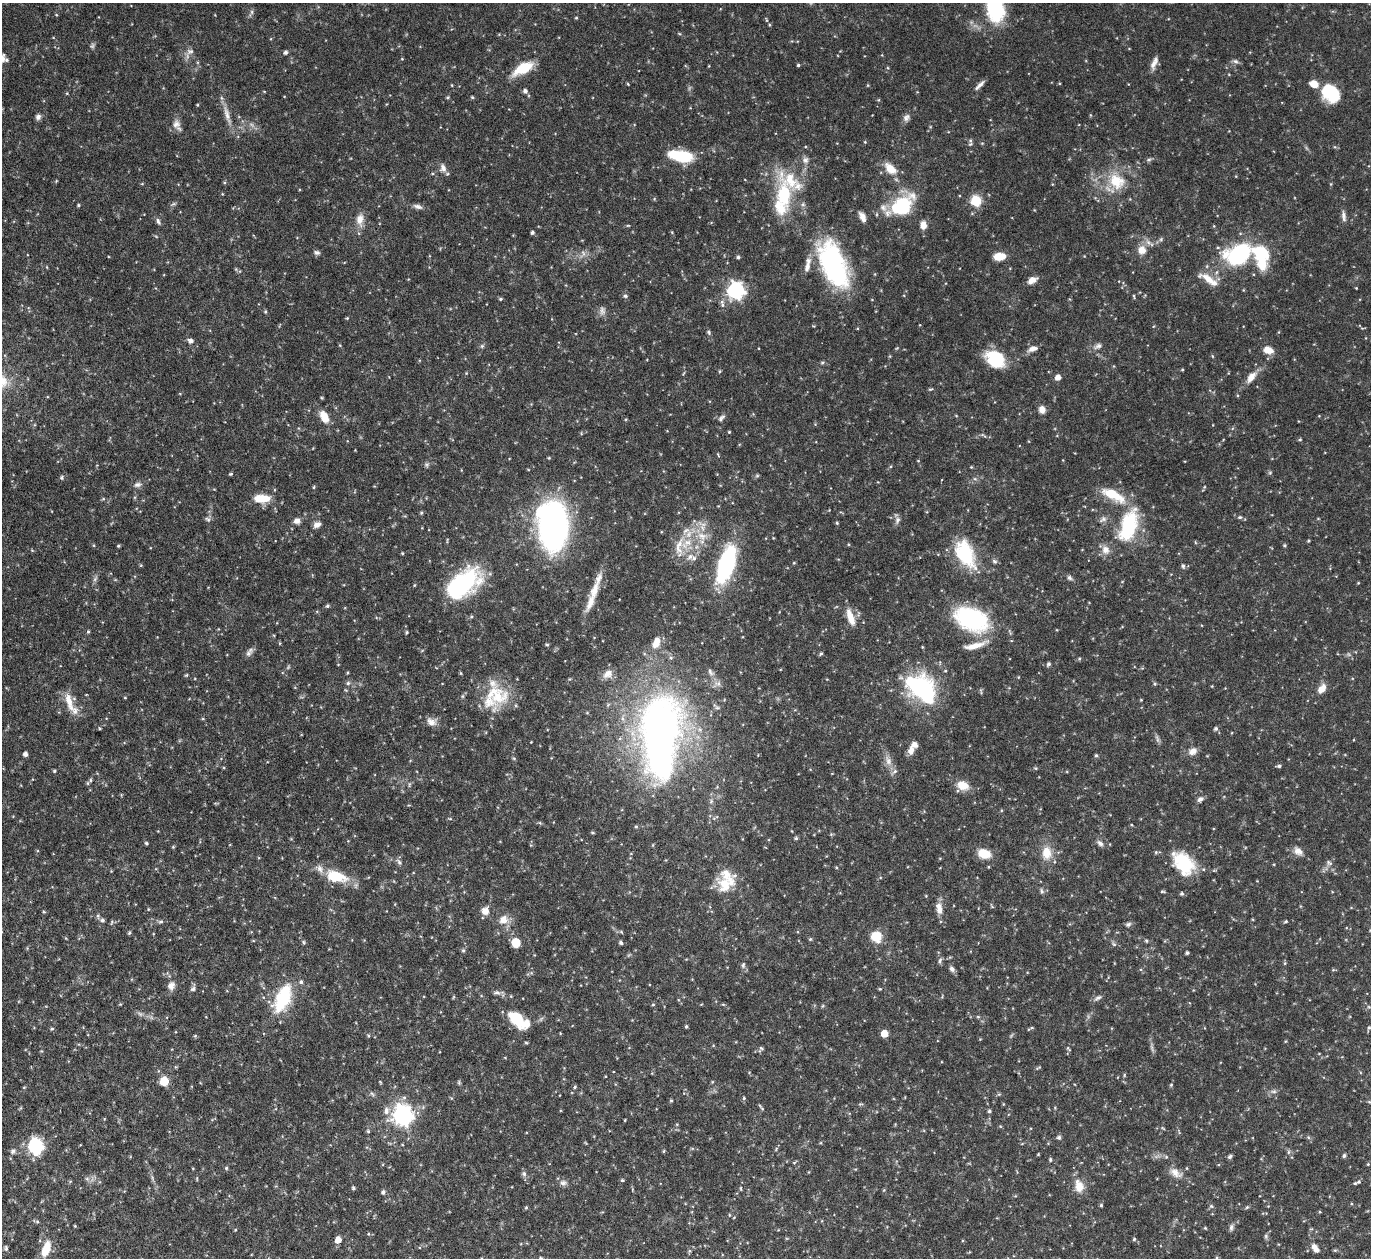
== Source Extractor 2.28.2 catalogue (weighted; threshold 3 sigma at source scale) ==
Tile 7 of 4 x 4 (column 3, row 2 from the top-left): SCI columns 2792-4160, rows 2817-4072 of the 5533 x 5491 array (HDU 1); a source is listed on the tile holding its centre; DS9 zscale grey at full resolution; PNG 1373 x 1260 px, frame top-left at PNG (2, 3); no overlay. Nothing masked; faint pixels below the display range render black.
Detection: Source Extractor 2.28.2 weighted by HDU 2 'WHT'; one run over the whole footprint, this tile lists its part. Background 0.099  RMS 0.0037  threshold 0.0152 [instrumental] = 3 sigma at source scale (4.09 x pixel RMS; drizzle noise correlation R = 1.36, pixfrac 0.8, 0.05/0.05 arcsec/px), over >= 5 px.
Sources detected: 332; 7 too faint to see at this stretch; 5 inside a brighter object's white glare — not listed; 22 inside a brighter listed object's ellipse — not listed separately; the other 298 listed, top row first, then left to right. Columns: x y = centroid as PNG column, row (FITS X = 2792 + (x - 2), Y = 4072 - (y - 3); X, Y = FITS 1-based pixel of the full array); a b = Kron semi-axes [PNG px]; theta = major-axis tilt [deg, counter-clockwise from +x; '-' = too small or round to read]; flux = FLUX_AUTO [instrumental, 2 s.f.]
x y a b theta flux
994 8 33 19 -72 22
252 12 7 4 90 0.65
576 18 4 3 - 0.35
190 51 11 7 18 1.6
285 52 5 4 - 0.77
402 59 4 3 - 0.24
1235 61 8 6 -16 0.9
1154 63 17 6 67 2
798 65 4 4 - 0.44
523 68 24 11 29 9.2
628 84 5 3 - 0.28
1314 84 8 6 -21 4.6
452 85 4 3 - 0.27
979 85 15 5 45 1.4
525 91 5 5 - 1.1
67 93 5 3 - 0.29
1332 93 16 15 - 15
447 97 5 3 - 0.39
472 97 5 4 - 0.38
227 115 29 7 -76 3.4
38 117 7 6 - 1.1
906 118 11 8 47 1.4
176 124 13 11 -89 2.2
970 140 7 6 - 0.75
865 142 4 3 - 0.28
681 156 24 11 -10 15
805 160 9 8 - 1.4
1149 160 7 4 2 0.6
443 168 12 8 -75 1.8
890 168 18 10 -44 4.7
1116 181 24 19 -43 11
784 195 41 19 -85 19
976 201 6 6 - 26
173 204 7 4 36 0.59
78 205 4 3 - 0.44
902 205 27 20 49 18
418 206 13 6 -16 1.3
1344 216 13 6 -81 1.4
862 217 11 6 -66 2.1
360 220 17 10 89 3.1
158 221 10 5 -65 0.85
628 225 5 3 - 0.3
923 225 8 6 -89 2.9
532 232 4 4 - 0.73
1161 239 6 4 72 0.52
1142 250 9 9 - 3.5
1261 252 26 19 -15 11
317 253 7 6 - 0.88
1239 254 22 14 22 40
999 256 11 7 4 5.3
738 257 4 4 - 0.59
833 264 55 26 -67 47
1208 279 25 9 -30 4.2
1032 280 11 6 29 2.4
1356 288 3 2 - 0.23
736 290 7 7 - 110
625 296 6 5 - 0.55
1134 296 7 3 -77 0.33
500 299 5 4 - 0.45
722 305 8 6 -79 0.97
602 311 12 7 -84 1.3
265 312 5 4 - 0.45
347 318 5 3 - 0.31
709 332 6 5 - 0.54
191 341 6 5 - 1.3
482 346 6 5 - 0.58
1098 346 12 6 26 1.4
1032 349 12 7 17 2
1268 350 10 7 -18 3.8
1212 356 5 3 - 0.32
996 359 20 15 -34 15
1182 370 4 3 - 0.32
719 371 5 3 - 0.32
1058 377 5 5 - 2.3
1251 377 18 9 51 3.1
930 389 7 3 8 0.38
322 398 5 3 - 0.33
1042 409 8 7 - 2.2
324 417 15 8 -63 4.6
721 418 10 6 39 0.99
729 432 4 3 - 0.3
983 435 10 2 -31 0.48
1300 439 5 4 - 0.41
718 455 6 3 -55 0.36
549 458 4 3 - 0.35
427 465 6 5 - 0.64
1270 472 6 4 20 0.43
231 474 5 4 - 0.4
757 476 6 4 1 0.48
62 478 6 4 -90 0.49
975 479 6 4 -17 0.46
138 485 11 7 8 1.3
314 487 5 3 - 0.34
1204 487 5 3 - 0.34
1113 495 33 12 -27 9.9
262 498 17 8 0 7.2
421 513 5 4 - 0.4
1240 517 7 5 0 0.64
208 519 8 5 -36 0.7
1103 519 11 7 32 1.3
897 520 10 7 64 1.2
297 521 7 6 - 1.7
837 523 4 4 - 0.39
317 525 10 7 22 1.6
1128 525 42 19 71 23
553 526 36 21 -87 140
702 536 16 11 -25 4.5
1308 541 4 3 - 0.34
1195 542 5 3 - 0.29
849 544 4 3 - 0.27
1284 545 4 4 - 0.47
118 546 4 3 - 0.39
679 546 31 11 84 5.8
1105 550 12 11 - 2.6
402 553 3 3 - 0.33
965 553 37 20 -63 18
690 557 10 8 34 2
994 561 7 6 - 0.71
794 563 5 3 - 0.29
726 564 24 10 72 60
1183 566 6 5 - 0.67
1069 578 8 5 -50 0.82
95 579 7 4 71 0.72
1358 583 4 3 - 0.25
463 584 39 22 38 37
414 585 5 3 - 0.31
594 591 27 10 71 4.9
327 606 5 5 - 0.48
850 617 21 8 -71 4.2
971 619 23 15 -24 53
88 631 4 3 - 0.44
406 632 4 3 - 0.4
656 642 16 9 68 3.8
280 643 5 3 - 0.31
547 645 6 4 0 0.35
975 646 29 7 15 4.4
249 652 13 7 55 1.3
821 654 5 4 - 0.51
1079 659 5 4 - 0.4
1048 664 6 5 - 0.66
945 671 4 4 - 0.37
710 672 11 6 -54 1.3
461 673 5 3 - 0.32
608 674 15 10 33 2.8
186 675 5 4 - 0.39
348 683 5 5 - 0.68
718 684 9 8 - 1.5
1155 684 5 4 - 0.45
919 686 36 24 -24 34
1322 688 12 8 53 2.8
463 696 6 4 71 0.48
498 697 34 23 22 13
125 698 4 3 - 0.25
1141 700 4 3 - 0.26
69 701 28 8 -73 4.8
717 708 7 4 -1 0.59
431 722 14 10 -22 2.3
1216 729 5 5 - 0.7
661 741 76 37 82 160
531 742 2 2 - 0.2
911 751 12 8 80 2.2
1193 751 11 8 22 2.3
25 754 4 4 - 1.3
1096 755 5 4 - 0.5
514 759 6 3 -20 0.37
888 761 14 9 -73 2.5
1279 766 5 4 - 0.6
54 771 4 4 - 0.35
90 780 6 4 90 0.43
409 784 8 3 85 0.46
963 785 15 10 -18 4.4
1200 799 8 6 37 1.1
711 801 6 5 - 0.69
540 823 5 4 - 0.41
636 826 5 3 - 0.4
592 832 5 4 - 0.41
796 838 4 4 - 0.52
146 843 4 4 - 0.47
1100 843 10 6 -46 1.2
1298 851 12 9 -37 2.2
1156 852 5 5 - 0.47
984 853 10 8 -18 7.8
1047 853 17 12 -89 5.3
399 862 11 6 -54 0.98
1183 863 31 20 -52 15
1329 863 9 6 -36 1
336 876 27 14 -14 11
725 885 23 19 -79 7.8
1042 891 7 5 -62 0.68
1162 891 6 3 -5 0.41
1182 894 5 4 - 0.62
926 896 3 3 - 0.25
992 906 7 3 -46 0.35
939 908 15 8 -82 2.9
148 909 5 3 - 0.29
485 911 8 8 - 2.9
44 912 5 3 - 0.33
102 920 6 5 - 0.84
504 920 11 10 - 3.5
161 921 7 4 5 0.68
1286 921 4 4 - 0.43
1128 924 6 5 - 0.9
129 933 5 3 - 0.47
876 936 13 12 - 5.4
810 939 5 4 - 0.41
1146 941 5 4 - 0.4
304 942 7 4 -71 0.46
516 943 7 6 - 7.7
621 943 5 4 - 0.69
1114 944 7 5 -31 0.59
463 951 6 4 -89 0.57
1187 953 3 3 - 0.61
940 961 8 5 81 0.8
1285 963 5 3 - 0.34
743 965 8 5 80 0.74
952 969 8 6 -56 1.2
1333 970 5 3 - 0.35
171 986 12 9 65 2.1
193 989 7 5 20 0.83
880 989 4 4 - 0.32
497 992 10 5 -5 1
283 998 31 15 65 19
1098 998 12 5 33 1
120 1004 4 4 - 0.3
653 1004 5 3 - 0.32
723 1004 6 3 -19 0.33
978 1017 5 3 - 0.38
516 1018 23 14 -53 8.9
686 1026 5 4 - 0.43
1032 1028 7 4 8 0.47
1369 1028 5 4 - 0.47
52 1029 5 5 - 0.48
884 1033 5 5 - 6.2
526 1042 5 3 - 0.37
761 1049 8 6 58 0.67
1068 1049 8 3 -50 0.38
1124 1075 5 3 - 0.35
164 1081 6 5 - 15
459 1082 6 4 73 0.44
712 1082 5 3 - 0.28
1171 1085 5 4 - 0.38
24 1087 5 3 - 0.28
575 1087 5 4 - 0.43
1274 1091 8 4 -8 0.76
999 1094 6 4 17 0.4
744 1098 5 4 - 0.43
671 1100 4 3 - 0.42
1369 1102 5 4 - 0.33
762 1109 6 4 -54 0.43
386 1111 11 7 89 2
989 1111 5 4 - 0.6
403 1115 8 8 - 190
625 1120 4 3 - 0.24
1163 1128 7 2 -44 0.32
368 1131 5 4 - 0.46
1059 1137 5 5 - 0.79
1308 1137 6 4 -46 0.52
35 1146 7 6 - 72
13 1151 8 6 30 0.94
664 1151 4 4 - 0.36
1288 1152 6 4 88 0.59
1038 1154 3 3 - 0.28
1344 1155 6 4 86 0.57
1230 1156 7 4 33 0.7
1050 1160 5 4 - 0.49
1368 1164 4 3 - 0.28
193 1168 4 3 - 0.23
226 1168 4 4 - 0.47
1176 1173 18 10 -32 3.1
524 1174 7 6 - 0.99
87 1179 6 5 - 0.7
622 1180 5 4 - 0.38
1359 1182 7 6 - 0.73
563 1183 9 7 -12 1.3
1079 1186 16 11 -77 4.4
353 1188 4 4 - 0.63
741 1188 6 3 -82 0.31
383 1192 6 5 - 0.79
1101 1205 4 4 - 0.47
1211 1206 6 6 - 0.58
526 1207 4 4 - 0.39
1247 1207 5 4 - 0.44
1320 1212 4 3 - 0.31
729 1215 5 3 - 0.29
734 1217 4 3 - 0.22
37 1222 5 5 - 0.51
75 1226 4 3 - 0.3
1231 1227 10 5 84 0.88
1205 1228 4 3 - 0.35
235 1230 4 3 - 0.28
368 1234 5 4 - 0.4
1266 1236 6 5 - 0.59
1134 1239 4 4 - 0.45
338 1240 5 5 - 3.6
6 1248 7 5 -86 0.77
1315 1248 12 7 -57 2
46 1249 18 8 71 6.9
689 1251 5 5 - 0.46
Isophote crosses this tile's border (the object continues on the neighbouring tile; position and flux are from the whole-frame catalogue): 1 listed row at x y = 994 8